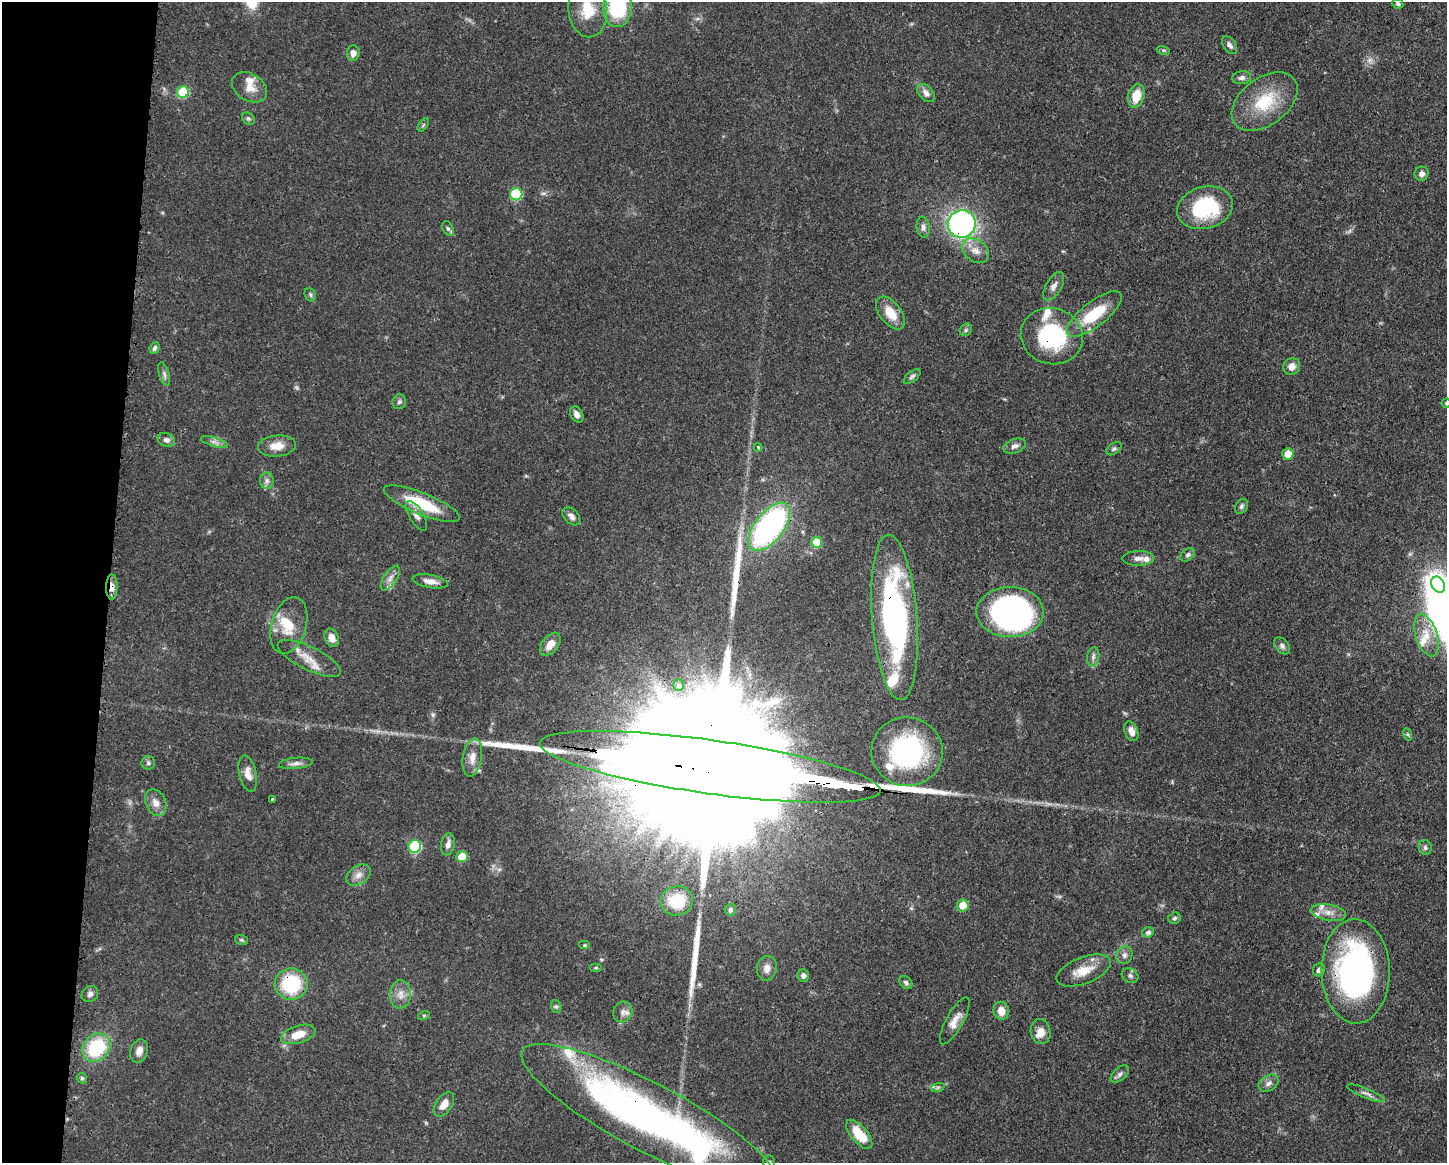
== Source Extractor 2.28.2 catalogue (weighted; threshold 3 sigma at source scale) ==
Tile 7 of 3 x 4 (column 1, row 3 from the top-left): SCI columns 117-1561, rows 1162-2322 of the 4680 x 4646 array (HDU 1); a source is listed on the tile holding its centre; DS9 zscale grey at full resolution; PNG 1449 x 1165 px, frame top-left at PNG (2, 2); each listed source drawn as its Kron ellipse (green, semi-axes under 4 px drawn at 4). Shown black and unused: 8% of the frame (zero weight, under 3 of 4 exposures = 1% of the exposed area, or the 3 px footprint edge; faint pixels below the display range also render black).
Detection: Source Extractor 2.28.2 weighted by HDU 2 'WHT'; one run over the whole footprint, this tile lists its part. Background 0.0549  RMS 0.0032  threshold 0.0146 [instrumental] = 3 sigma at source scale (4.5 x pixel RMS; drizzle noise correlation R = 1.50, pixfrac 1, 0.05/0.05 arcsec/px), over >= 5 px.
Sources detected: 142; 4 too faint to see at this stretch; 2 inside a brighter object's white glare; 4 long thin detections or spike segments (spike, bleed or trail) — neither listed nor drawn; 15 inside a brighter listed object's ellipse — not listed separately; the other 117 listed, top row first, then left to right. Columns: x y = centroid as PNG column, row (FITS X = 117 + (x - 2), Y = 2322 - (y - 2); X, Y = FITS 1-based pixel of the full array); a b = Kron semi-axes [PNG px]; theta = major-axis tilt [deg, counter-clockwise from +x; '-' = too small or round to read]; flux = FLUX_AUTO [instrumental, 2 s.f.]
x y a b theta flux
1398 4 6 4 -26 0.55
617 7 20 14 89 24
588 9 28 19 -83 9.2
1229 45 10 6 -55 1.2
1163 50 6 4 -17 0.52
353 53 8 6 87 2
1242 78 9 6 8 1.2
250 87 19 13 -32 4.2
183 92 6 5 - 16
926 93 10 7 -47 1.8
1136 96 12 8 74 6.5
1265 102 37 23 37 16
248 119 7 5 -42 0.59
423 125 7 4 53 0.49
1422 174 7 7 - 1.5
516 194 6 6 - 22
1205 208 28 21 15 25
962 224 14 13 - 73
923 227 10 6 -83 1.3
448 228 8 5 -62 0.72
976 251 15 10 -37 3.1
1054 286 16 7 60 2
310 295 7 5 -70 0.6
890 313 19 10 -53 5.9
1094 314 33 12 38 14
966 330 7 5 47 0.66
1052 336 31 28 -16 32
154 348 6 4 65 0.87
1292 366 9 8 - 2.4
164 374 12 5 -73 1
912 376 10 5 38 0.83
399 402 7 6 - 0.8
1446 403 5 4 - 0.37
577 415 9 6 -59 1.7
166 440 9 6 -20 1.3
214 442 14 4 -17 1.4
277 446 19 10 5 4.3
1015 446 12 7 19 1.4
758 447 4 3 - 0.55
1114 449 8 5 37 0.7
1288 454 5 5 - 5.2
267 481 8 6 88 1.3
422 504 41 11 -22 15
1242 506 8 6 58 0.83
416 516 17 7 -58 1.9
571 516 10 7 -46 1.5
769 527 28 14 52 83
817 542 5 5 - 8.9
1188 555 8 5 40 0.81
1138 558 16 7 1 1.9
390 578 14 6 56 1.7
430 581 18 6 -10 2.6
1438 585 8 6 -59 8.9
112 587 12 5 89 2.4
1010 612 33 25 -1 110
895 617 83 22 -85 84
289 625 29 17 74 8.3
1426 635 22 10 -71 5.8
332 638 9 7 -67 3.1
550 644 13 8 51 3.4
1282 646 10 6 -49 1.1
1093 657 9 6 80 1.2
309 658 35 11 -26 5.8
678 685 6 5 - 0.62
1131 731 10 6 -69 2.3
1407 734 6 4 -71 0.48
907 752 35 34 - 49
472 758 19 9 81 3.7
148 763 7 6 - 0.79
296 763 17 5 6 1.6
710 767 172 27 -8 61000
248 773 18 8 -77 2.7
272 799 4 2 - 0.28
156 803 14 10 -65 2.7
448 844 11 7 79 1.6
415 847 6 6 - 25
1425 848 7 6 - 0.89
462 857 6 5 - 7.5
358 875 13 9 34 2.3
677 901 16 14 17 10
963 905 6 6 - 5.2
730 910 6 5 - 0.72
1328 912 18 8 -10 3
1174 918 6 5 - 0.65
1148 932 5 5 - 1.1
242 940 6 5 - 0.52
585 945 6 4 0 0.52
1124 955 9 7 63 1.3
596 968 6 4 0 0.48
767 968 12 10 78 2.3
1084 970 28 13 21 6.5
1319 970 6 5 - 1.3
1356 971 52 34 -89 93
803 976 6 5 - 1.2
1130 976 8 7 - 0.97
906 983 7 5 -43 0.8
291 984 16 15 - 21
90 994 9 7 40 1.2
400 994 14 10 87 3
556 1007 6 5 - 0.57
1001 1011 9 7 -80 3.3
623 1012 10 9 - 1.8
424 1015 6 4 18 0.44
955 1021 26 8 61 3.4
1041 1031 12 10 -79 3.2
298 1034 18 8 17 5.7
96 1048 15 12 44 23
139 1051 12 8 72 2.6
1120 1074 11 6 42 1.2
82 1078 5 4 - 0.45
1268 1083 11 7 32 1.5
938 1087 7 4 19 0.59
1366 1093 20 4 -22 1.4
444 1104 14 8 56 3.2
649 1117 143 34 -28 160
859 1134 17 8 -50 8.8
769 1162 7 5 88 0.7
Overlapping masked pixels (flux is a lower limit): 8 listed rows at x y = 962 224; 1052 336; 112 587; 895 617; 710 767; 1356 971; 291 984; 649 1117
Isophote crosses this tile's border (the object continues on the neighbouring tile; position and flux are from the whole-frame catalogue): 4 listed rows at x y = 617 7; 588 9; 1446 403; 769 1162